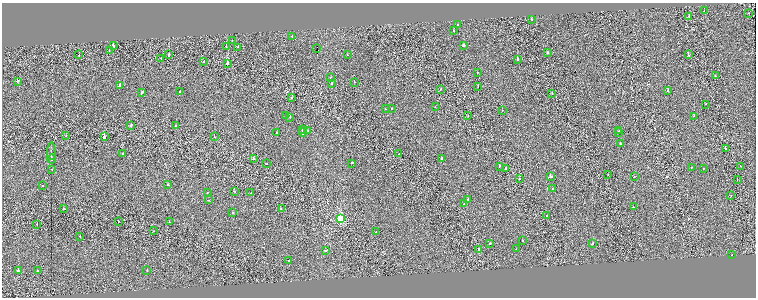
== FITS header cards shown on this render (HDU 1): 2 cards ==
NAXIS1  =                 1508
NAXIS2  =                  591

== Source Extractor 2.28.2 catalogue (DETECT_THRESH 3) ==
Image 1508 x 591 px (HDU 1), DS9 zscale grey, zoomed out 1/2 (1 PNG px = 2 x 2 image px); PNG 758 x 300 px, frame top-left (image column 1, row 590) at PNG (2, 3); each listed source drawn as its Kron ellipse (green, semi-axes under 4 px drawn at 4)
Background 0.00285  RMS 0.098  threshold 0.293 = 3 sigma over >= 5 px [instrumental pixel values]
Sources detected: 121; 10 cannot appear on this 1/2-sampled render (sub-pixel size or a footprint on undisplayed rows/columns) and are neither listed nor drawn; the other 111 listed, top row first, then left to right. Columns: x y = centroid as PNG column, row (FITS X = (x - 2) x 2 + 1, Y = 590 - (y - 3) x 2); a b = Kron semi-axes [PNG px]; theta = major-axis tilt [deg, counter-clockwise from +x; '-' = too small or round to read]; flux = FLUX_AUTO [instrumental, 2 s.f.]
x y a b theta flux
704 11 2 1 - 16
748 13 2 1 - 76
689 16 2 2 - 62
532 19 2 2 - 67
458 24 2 2 - 75
453 31 2 2 - 66
292 36 2 1 - 33
232 40 2 1 - 19
113 45 3 2 - 190
464 46 2 2 - 630
226 47 2 2 - 54
238 47 2 1 - 55
317 49 2 1 - 13000
109 50 2 1 - 27
548 53 2 2 - 110
79 55 2 1 - 95
169 55 2 2 - 280
347 55 2 2 - 31
688 55 2 2 - 62
160 58 2 1 - 47
517 60 2 2 - 110
204 62 2 2 - 73
227 64 2 2 - 810
478 72 2 1 - 28
715 75 2 1 - 39
331 78 2 1 - 43
17 81 2 2 - 270
354 82 2 2 - 34
331 83 2 2 - 32
120 86 2 2 - 280
478 87 2 2 - 32
440 89 2 1 - 54
180 91 2 2 - 71
668 91 2 2 - 150
142 93 3 2 - 180
552 93 2 1 - 33
292 98 2 2 - 84
706 104 2 2 - 84
435 107 2 2 - 35
391 108 2 2 - 36
385 109 2 2 - 31
502 110 2 2 - 40
285 116 2 2 - 41
468 116 2 1 - 50
694 116 2 1 - 91
290 117 2 2 - 54
131 125 3 2 - 180
176 126 2 1 - 110
302 130 2 2 - 280
307 131 2 2 - 30
619 131 2 1 - 26
277 132 2 2 - 51
302 132 4 2 - 500
618 132 2 2 - 23
66 136 2 1 - 68
104 137 2 1 - 1000
214 137 2 1 - 37
620 143 2 2 - 320
725 149 2 2 - 92
51 151 9 2 89 28
122 153 2 2 - 100
399 154 2 1 - 52
52 159 5 2 - 120
254 159 2 2 - 81
441 159 2 2 - 89
267 163 2 1 - 44
352 163 3 2 - 130
499 166 2 1 - 77
741 166 2 2 - 42
691 167 2 1 - 28
703 168 2 2 - 38
52 169 2 2 - 30
505 169 2 2 - 350
608 175 2 2 - 34
551 177 3 2 - 170
634 177 2 2 - 99
519 178 2 2 - 120
737 180 2 1 - 31
168 185 2 2 - 170
43 186 2 2 - 53
553 189 2 2 - 30
234 191 2 2 - 120
207 193 2 1 - 35
251 193 2 2 - 60
731 195 2 1 - 70
209 200 2 1 - 57
467 200 2 2 - 190
464 204 2 2 - 260
633 207 2 2 - 64
64 209 2 2 - 82
281 209 2 2 - 87
232 213 2 2 - 64
547 215 2 2 - 180
340 218 4 3 - 1100
118 221 2 1 - 47
169 222 2 2 - 46
37 224 2 2 - 48
153 231 2 1 - 33
376 232 2 2 - 110
80 236 2 1 - 62
522 241 2 2 - 45
490 243 2 2 - 170
592 243 3 2 - 230
479 249 2 2 - 190
516 249 2 2 - 31
325 250 2 2 - 57
732 255 2 2 - 44
289 260 2 2 - 35
18 270 2 2 - 390
147 270 2 1 - 42
37 271 2 2 - 80
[10 sub-pixel or undisplayed-footprint detections neither listed nor drawn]